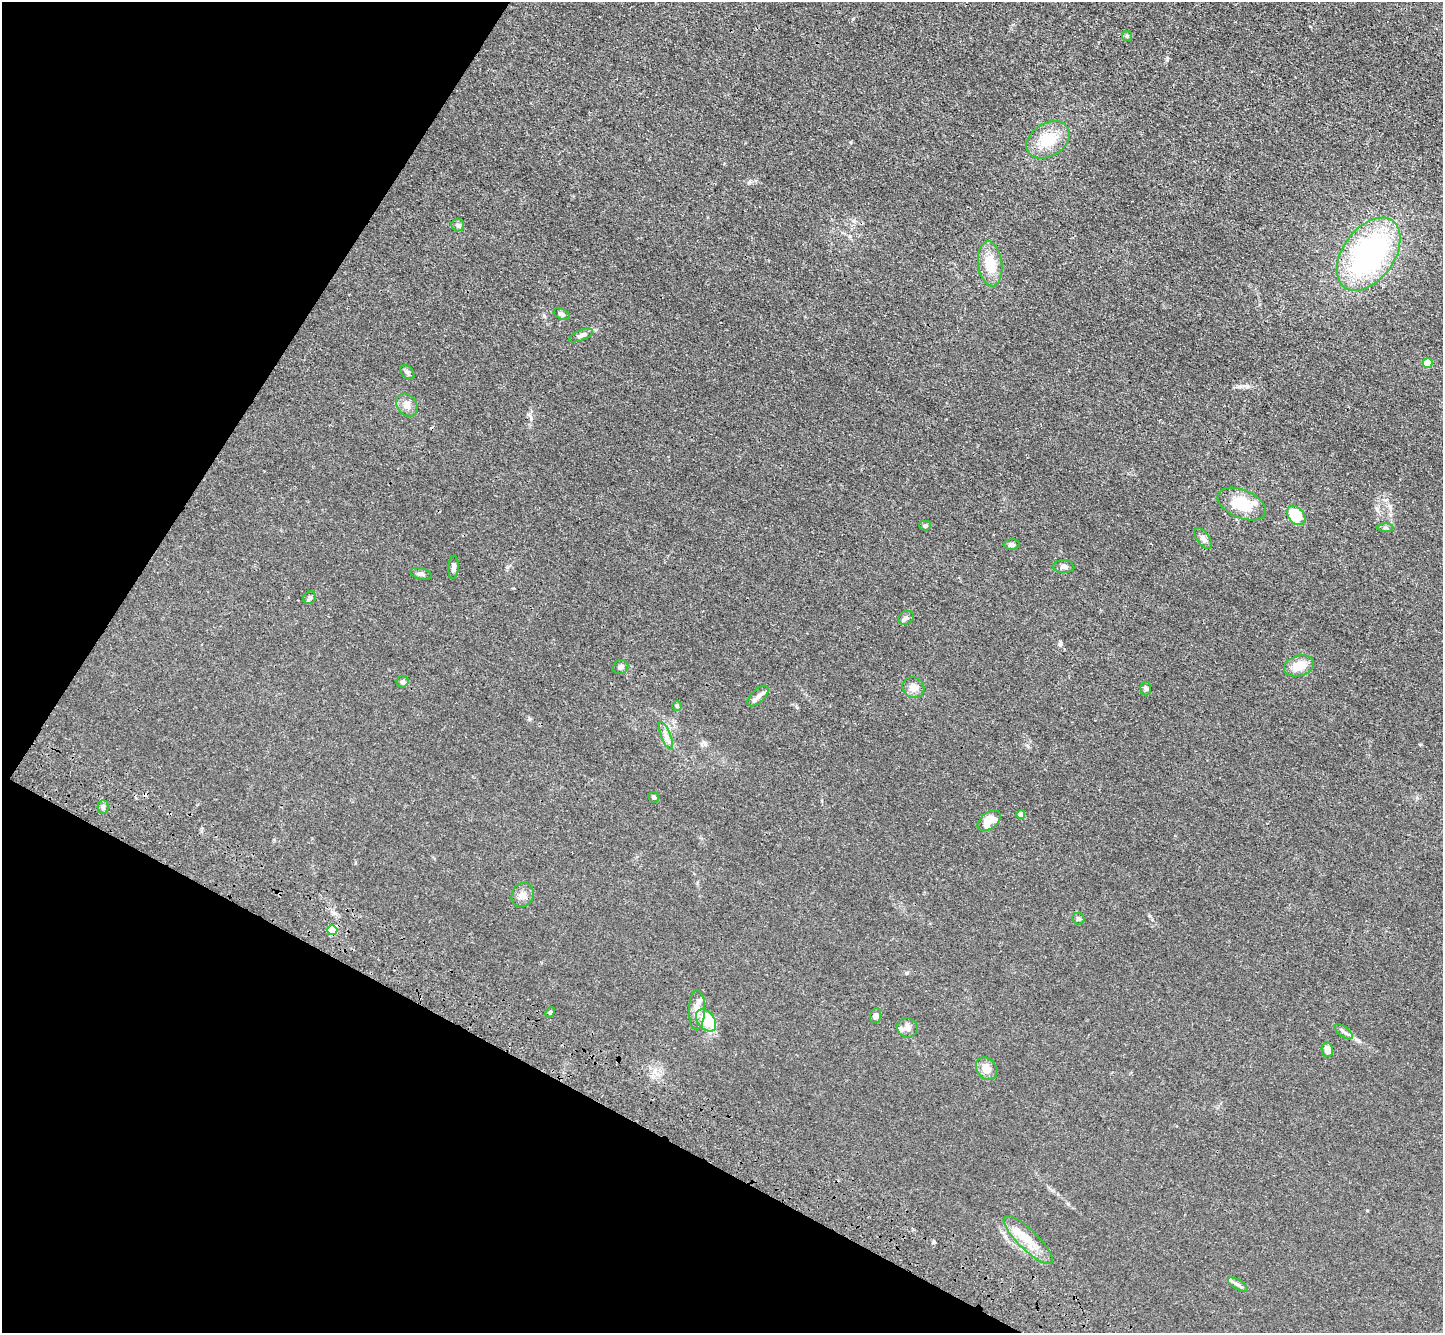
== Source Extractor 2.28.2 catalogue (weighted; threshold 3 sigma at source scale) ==
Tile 9 of 4 x 4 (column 1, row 3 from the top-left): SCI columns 68-1508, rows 1722-3052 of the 5898 x 5967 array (HDU 1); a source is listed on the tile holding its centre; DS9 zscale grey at full resolution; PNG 1445 x 1335 px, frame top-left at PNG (2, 2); each listed source drawn as its Kron ellipse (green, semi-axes under 4 px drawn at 4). Shown black and unused: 25% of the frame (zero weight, under 3 of 4 exposures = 6% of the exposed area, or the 3 px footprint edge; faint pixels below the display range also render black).
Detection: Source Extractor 2.28.2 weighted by HDU 2 'WHT'; one run over the whole footprint, this tile lists its part. Background 0.0117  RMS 0.0039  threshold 0.0178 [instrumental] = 3 sigma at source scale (4.5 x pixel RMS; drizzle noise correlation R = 1.50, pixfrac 1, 0.05/0.05 arcsec/px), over >= 5 px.
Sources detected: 51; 1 cosmic-ray / hot-pixel residue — neither listed nor drawn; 4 inside a brighter listed object's ellipse — not listed separately; the other 46 listed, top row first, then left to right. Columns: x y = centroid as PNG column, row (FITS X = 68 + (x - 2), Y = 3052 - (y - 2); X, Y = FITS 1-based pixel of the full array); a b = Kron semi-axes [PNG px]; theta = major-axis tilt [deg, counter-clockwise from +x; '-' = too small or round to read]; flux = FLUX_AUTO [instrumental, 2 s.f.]
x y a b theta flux
1127 36 5 5 - 0.62
1048 140 23 16 32 10
458 225 6 6 - 0.86
1369 254 41 25 54 78
990 264 22 12 -83 8.4
561 314 8 5 -26 0.82
581 335 12 5 24 1.2
1428 363 5 5 - 8.8
407 372 9 5 -46 0.92
407 405 12 9 -53 2.5
1242 504 25 14 -23 11
1296 515 11 7 -49 14
925 526 5 5 - 0.87
1385 528 8 4 0 0.7
1203 538 12 6 -53 1.4
1012 545 8 5 -2 0.95
453 567 12 5 86 1.2
1064 567 10 6 -2 1.3
421 574 11 5 -15 1.1
310 598 7 6 - 0.8
906 618 8 6 31 1.1
1299 666 15 10 17 5.9
620 667 8 6 25 1.2
403 682 6 5 - 0.95
913 688 11 10 - 2.6
1146 688 7 5 -86 0.72
758 696 13 6 44 2
677 706 5 5 - 0.59
666 736 15 4 -68 2
654 797 5 5 - 0.74
103 807 7 5 88 0.84
1021 814 4 4 - 2.6
989 821 13 8 38 9.8
523 895 12 11 - 2.6
1078 919 6 5 - 0.85
332 930 5 5 - 20
697 1010 19 8 88 4.4
550 1012 5 4 - 0.61
875 1016 7 5 73 1.1
706 1020 12 8 -51 16
907 1028 10 9 - 1.9
1343 1032 11 5 -37 1.2
1327 1050 7 5 -78 2.9
987 1069 12 9 -50 3.7
1028 1240 33 10 -44 7.5
1238 1285 11 4 -32 1.2
Unlisted compact peaks at least as high as the median listed source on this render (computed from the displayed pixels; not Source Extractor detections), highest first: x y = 1060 644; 1377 509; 544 316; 934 1242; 1247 386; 529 719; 749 182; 907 973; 1150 916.